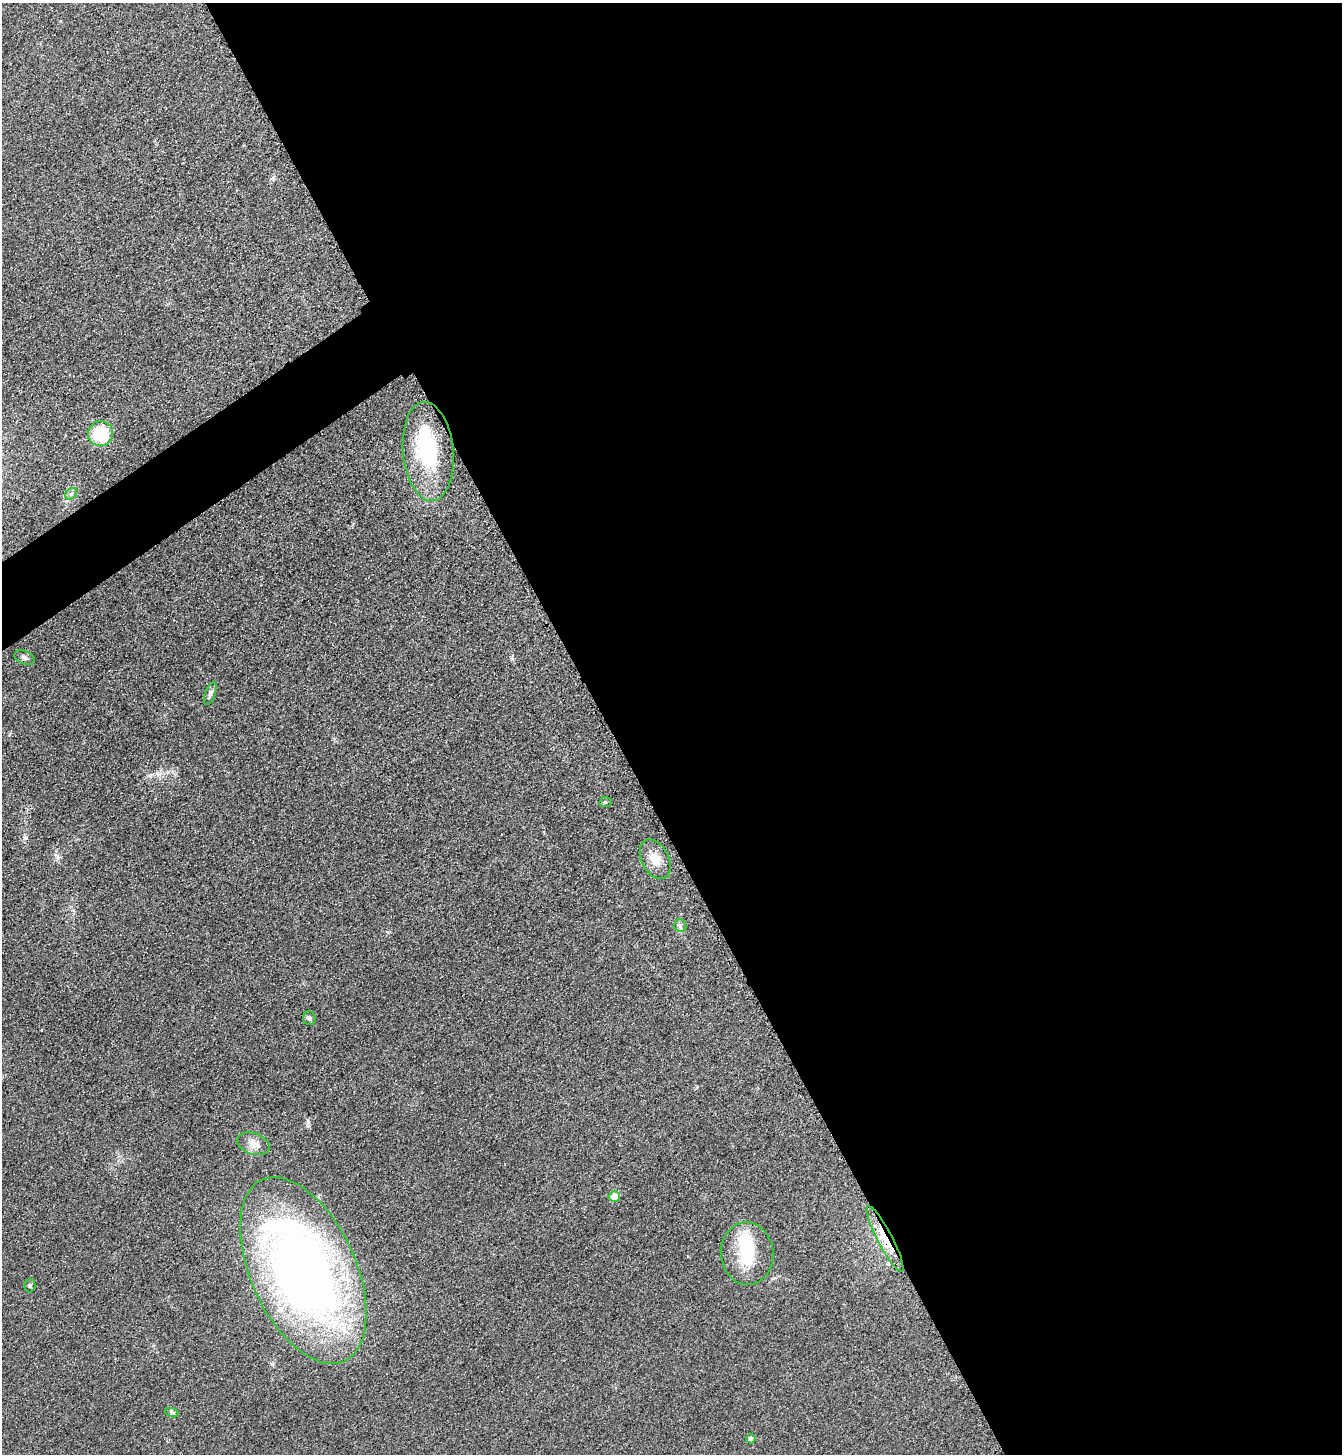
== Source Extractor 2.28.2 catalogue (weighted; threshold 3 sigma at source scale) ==
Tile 8 of 4 x 4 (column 4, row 2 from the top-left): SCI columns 4203-5542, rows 2935-4386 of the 5861 x 5869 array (HDU 1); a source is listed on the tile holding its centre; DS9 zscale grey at full resolution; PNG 1344 x 1456 px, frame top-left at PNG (2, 3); each listed source drawn as its Kron ellipse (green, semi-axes under 4 px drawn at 4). Shown black and unused: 57% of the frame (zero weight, under 3 of 4 exposures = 3% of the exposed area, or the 3 px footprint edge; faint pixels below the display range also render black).
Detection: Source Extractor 2.28.2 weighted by HDU 2 'WHT'; one run over the whole footprint, this tile lists its part. Background 0.0777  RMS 0.0098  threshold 0.0442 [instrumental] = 3 sigma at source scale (4.5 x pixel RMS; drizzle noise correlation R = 1.50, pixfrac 1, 0.05/0.05 arcsec/px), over >= 5 px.
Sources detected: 19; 2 inside a brighter object's white glare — neither listed nor drawn; the other 17 listed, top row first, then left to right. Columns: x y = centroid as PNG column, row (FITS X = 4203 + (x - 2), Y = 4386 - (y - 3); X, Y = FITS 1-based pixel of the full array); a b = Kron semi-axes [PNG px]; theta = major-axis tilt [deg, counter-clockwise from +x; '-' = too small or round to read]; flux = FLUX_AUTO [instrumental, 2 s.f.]
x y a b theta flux
100 434 13 12 - 42
428 451 50 25 -84 81
71 494 6 5 - 2.3
24 658 11 6 -25 3.2
210 694 12 5 69 3.2
605 802 6 5 - 1.2
655 859 21 13 -63 14
680 926 6 6 - 2.4
309 1018 7 6 - 2.4
253 1144 17 10 -20 9.4
615 1197 5 5 - 19
885 1239 37 7 -62 21
747 1253 31 26 -86 44
303 1270 99 52 -66 740
30 1285 7 5 89 1.8
172 1413 7 4 -19 1.7
751 1439 5 5 - 2.8
Overlapping masked pixels (flux is a lower limit): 1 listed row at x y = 885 1239
Unlisted compact peaks at least as high as the median listed source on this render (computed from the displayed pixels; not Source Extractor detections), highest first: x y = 308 1126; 273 178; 25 838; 58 858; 150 776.